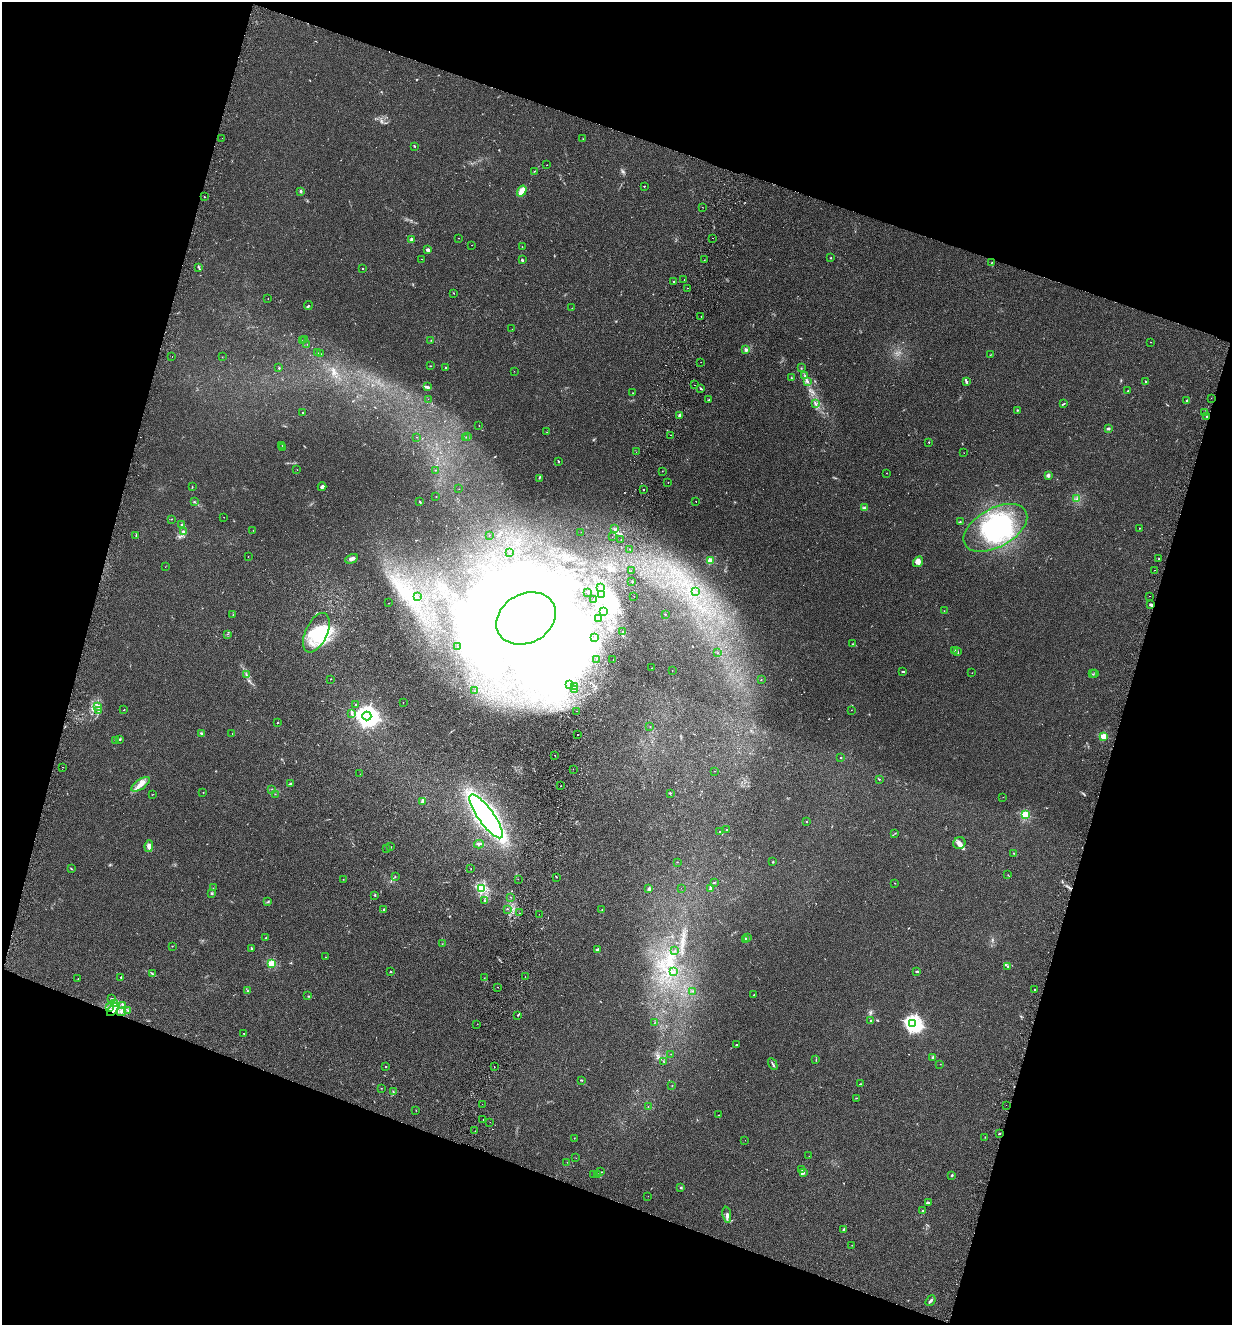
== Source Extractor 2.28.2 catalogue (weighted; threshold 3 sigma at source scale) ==
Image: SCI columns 316-5235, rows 22-5312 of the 5423 x 5336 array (HDU 1 of 3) = the unmasked area's bounding box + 8 px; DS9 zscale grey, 4 x 4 block average (1 PNG px = mean of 4 x 4 image px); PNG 1234 x 1327 px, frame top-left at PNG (2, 2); each listed source drawn as its Kron ellipse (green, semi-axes under 4 px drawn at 4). Shown black and unused: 37% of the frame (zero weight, under 2 of 3 exposures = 3% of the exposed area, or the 3 px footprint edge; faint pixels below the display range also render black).
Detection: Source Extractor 2.28.2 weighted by HDU 2 'WHT'. Background 0.0241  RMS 0.0062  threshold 0.0281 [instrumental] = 3 sigma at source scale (4.5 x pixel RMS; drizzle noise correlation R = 1.50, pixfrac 1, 0.05/0.05 arcsec/px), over >= 5 px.
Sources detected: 440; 5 too faint to see at this stretch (4 x 4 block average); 81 inside a brighter object's white glare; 5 cosmic-ray / hot-pixel residue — neither listed nor drawn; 8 coinciding with a brighter row at this scale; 22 inside a brighter listed object's ellipse — not listed separately; the other 319 listed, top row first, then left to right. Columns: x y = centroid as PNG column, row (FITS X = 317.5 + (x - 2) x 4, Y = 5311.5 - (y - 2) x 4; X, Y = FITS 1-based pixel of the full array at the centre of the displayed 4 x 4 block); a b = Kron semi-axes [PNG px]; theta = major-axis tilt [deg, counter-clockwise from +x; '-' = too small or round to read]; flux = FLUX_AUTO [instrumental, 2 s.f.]
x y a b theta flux
222 138 2 2 - 0.57
583 139 2 2 - 1.1
415 146 2 2 - 1.8
547 165 2 2 - 1
534 171 2 2 - 1.3
644 186 2 2 - 4.3
300 191 3 2 - 4.3
522 191 6 3 57 47
204 197 2 2 - 3.5
702 207 2 2 - 0.8
459 238 2 2 - 1.3
712 238 2 2 - 0.94
412 239 2 2 - 52
472 245 2 2 - 1.5
522 247 2 2 - 0.7
428 250 4 2 - 10
831 258 2 2 - 2.5
422 259 2 2 - 1.8
522 260 3 2 - 4.2
704 260 2 2 - 4.3
992 262 2 2 - 1.2
199 268 2 2 - 2.6
362 268 2 2 - 1.7
684 280 2 2 - 4.6
674 282 2 2 - 2.3
687 288 2 2 - 2.5
454 293 2 2 - 1.2
268 299 2 2 - 1.1
308 306 5 2 - 2.7
572 308 2 2 - 0.53
701 316 2 2 - 1.4
512 329 2 2 - 0.73
305 339 2 2 - 0.93
431 340 2 2 - 1.8
303 341 2 2 - 1.8
1150 342 2 2 - 0.86
307 344 2 2 - 0.78
746 350 3 2 - 8.6
318 353 2 2 - 0.73
321 354 2 2 - 1.1
990 355 2 2 - 1
172 357 2 2 - 0.87
222 357 2 2 - 0.84
701 362 2 2 - 0.62
430 366 2 2 - 1.9
279 368 2 2 - 6.4
446 368 2 2 - 15
801 368 2 2 - 1
514 371 2 2 - 0.51
805 376 4 2 - 3.6
791 378 2 2 - 1.2
807 381 3 2 - 4.7
966 382 3 2 - 5.4
1146 382 3 2 - 2.2
694 385 2 2 - 1.9
427 387 4 3 - 6.8
701 389 3 2 - 4.8
1128 390 2 2 - 1.5
633 393 2 2 - 0.98
1211 398 2 2 - 0.63
428 399 2 2 - 0.59
709 400 2 2 - 1.4
1187 400 2 2 - 4.6
815 403 2 2 - 2.6
1063 404 4 2 - 3.6
1017 410 2 2 - 7.6
303 412 2 2 - 1.2
1204 412 2 2 - 2
680 415 2 2 - 44
1207 416 2 2 - 3.1
479 425 2 2 - 0.82
1108 428 2 2 - 24
547 432 2 2 - 1.1
670 435 2 2 - 2.7
468 436 2 2 - 0.56
417 437 2 2 - 0.62
466 437 2 2 - 0.75
929 442 2 2 - 1.6
282 446 2 2 - 1.1
283 448 2 2 - 1.2
636 452 2 2 - 1.2
964 453 2 2 - 0.61
559 461 2 2 - 2.1
297 470 2 2 - 0.65
435 470 2 2 - 1.2
662 471 2 2 - 1.1
886 473 2 2 - 0.74
1048 475 2 2 - 57
539 478 2 2 - 2.2
668 483 2 2 - 0.81
192 487 2 2 - 1.6
322 487 4 3 - 13
459 489 2 2 - 0.52
644 490 2 2 - 6
436 497 2 2 - 1.1
1077 499 2 2 - 1.7
194 501 3 2 - 1.4
696 501 2 2 - 2.3
420 502 3 2 - 4.1
864 508 2 2 - 3.2
224 517 2 2 - 0.81
171 519 2 2 - 1.2
960 522 2 2 - 2.1
182 525 2 2 - 31
995 528 35 19 29 300
1139 528 2 2 - 1.3
615 529 3 2 - 2.8
253 530 2 2 - 0.62
183 531 3 2 - 3.1
581 532 2 2 - 0.49
136 535 3 2 - 1.7
489 535 2 2 - 1
612 537 2 2 - 0.42
621 540 2 2 - 10
630 549 2 2 - 2.2
510 553 2 2 - 0.62
248 556 2 2 - 1.3
351 559 7 3 27 16
1159 559 2 2 - 1.1
710 561 2 2 - 160
918 562 6 4 51 20
165 567 2 2 - 0.64
1155 570 2 2 - 0.61
631 571 2 2 - 0.51
632 582 2 2 - 2.1
601 587 2 2 - 2.9
695 591 2 2 - 1.1
588 592 2 2 - 2
601 595 2 2 - 2.5
634 596 2 2 - 0.63
1150 596 2 2 - 3.1
417 597 2 2 - 0.74
594 600 2 2 - 2.4
389 603 2 2 - 1.3
1151 605 4 2 - 6.7
604 611 2 2 - 3.4
944 611 2 2 - 1.5
665 614 2 2 - 3.6
233 615 2 2 - 1.6
526 618 31 24 28 9900
599 618 2 2 - 1.3
623 632 2 2 - 0.91
316 633 21 11 65 130
227 634 2 2 - 1
595 638 2 2 - 0.82
853 644 2 2 - 1.3
458 647 2 2 - 0.59
954 650 3 2 - 1.8
958 652 3 2 - 2.4
718 653 2 2 - 1
597 659 2 2 - 0.53
613 659 2 2 - 2
652 668 2 2 - 2.9
672 671 2 2 - 0.68
903 671 4 2 - 3.2
972 673 2 2 - 0.71
1095 673 2 2 - 1.1
1093 674 2 2 - 1.1
246 675 2 2 - 2.5
330 679 2 2 - 1.4
761 679 2 2 - 1.5
569 685 2 2 - 4.5
575 687 2 2 - 6
575 689 2 2 - 0.92
474 691 2 2 - 0.53
403 702 2 2 - 0.93
356 704 2 2 - 1.4
97 706 2 2 - 2.8
124 710 2 2 - 4.7
851 710 2 2 - 0.64
98 711 3 2 - 3.2
577 711 2 2 - 1.1
352 713 4 3 - 5.2
367 716 4 4 - 3900
278 722 2 2 - 1.6
650 726 2 2 - 0.96
232 733 2 2 - 1.3
202 734 3 2 - 9.9
578 734 2 2 - 7.2
1104 736 2 2 - 150
120 739 2 2 - 2.3
116 740 4 2 - 1.1
555 755 2 2 - 4.5
841 758 2 2 - 4.9
63 767 2 2 - 2.8
573 769 2 2 - 0.51
714 771 2 2 - 0.58
360 774 2 2 - 0.49
879 779 2 2 - 1.8
141 784 10 5 35 23
290 784 2 2 - 21
560 786 2 2 - 2.7
272 789 2 2 - 1
203 792 2 2 - 1.2
670 793 2 2 - 3
153 794 2 2 - 0.68
275 794 2 2 - 0.84
1003 797 2 2 - 0.64
423 802 3 2 - 5.9
1025 815 2 2 - 280
486 816 26 8 -54 1300
806 821 2 2 - 1.4
726 830 2 2 - 3.2
720 832 3 2 - 2.3
895 833 2 2 - 1.3
959 843 6 6 - 15
479 844 5 2 - 5.8
149 846 6 4 81 15
391 847 2 2 - 1.6
387 848 2 2 - 0.68
1013 853 2 2 - 1.3
677 862 2 2 - 1.5
773 862 2 2 - 2.2
71 868 2 2 - 2.1
471 869 2 2 - 0.91
1008 875 2 2 - 0.75
395 877 2 2 - 0.93
557 877 2 2 - 3
343 879 2 2 - 1.1
518 879 2 2 - 1.3
715 882 3 2 - 1.9
895 883 2 2 - 1.9
213 888 2 2 - 0.52
482 888 2 2 - 520
681 888 2 2 - 0.47
711 888 3 2 - 10
649 889 2 2 - 42
212 893 4 2 - 3.5
375 896 2 2 - 1.4
511 897 2 2 - 3.6
485 901 2 2 - 1.5
267 902 2 2 - 3.1
507 909 2 2 - 2.1
602 909 2 2 - 0.8
383 910 2 2 - 2.4
520 913 2 2 - 0.91
539 914 2 2 - 0.84
266 938 2 2 - 1.9
747 938 2 2 - 1.6
745 939 3 2 - 3.4
442 944 2 2 - 1.2
172 946 2 2 - 1.1
251 948 3 2 - 2.7
597 950 2 2 - 8.4
674 951 2 2 - 0.66
326 957 2 2 - 0.86
271 963 2 2 - 220
1008 966 2 2 - 2.8
917 971 3 2 - 5.3
391 972 2 2 - 1.8
674 972 2 2 - 2.3
153 974 3 2 - 3.3
525 976 2 2 - 2.6
121 977 2 2 - 10
484 978 2 2 - 0.98
78 979 2 2 - 0.93
498 987 2 2 - 1.6
1035 990 2 2 - 2.6
247 991 2 2 - 1.6
692 991 2 2 - 1
754 995 2 2 - 2
308 996 2 2 - 1
111 998 2 2 - 2.2
114 1004 3 2 - 4.3
123 1005 4 2 - 11
110 1007 2 2 - 1.1
113 1010 7 3 54 16
128 1010 2 2 - 2.5
121 1012 5 3 - 7.4
518 1015 2 2 - 2.1
870 1020 2 2 - 6.1
654 1023 2 2 - 0.59
913 1023 3 3 - 1900
477 1024 2 2 - 1
244 1033 2 2 - 1.9
736 1045 2 2 - 2.1
671 1054 2 2 - 0.58
933 1057 3 3 - 4.1
816 1060 2 2 - 1.3
664 1062 2 2 - 0.83
773 1064 6 2 -61 4.6
940 1064 2 2 - 0.77
494 1066 2 2 - 4.1
386 1067 2 2 - 2.9
582 1080 3 2 - 2.3
860 1084 4 2 - 2.3
672 1086 2 2 - 1.3
381 1088 2 2 - 0.78
393 1092 2 2 - 2.5
856 1098 2 2 - 2.3
482 1104 2 2 - 1.3
1006 1105 2 2 - 2
648 1106 2 2 - 0.79
416 1110 2 2 - 1.2
719 1115 2 2 - 0.74
483 1119 2 2 - 3.7
490 1122 2 2 - 0.92
475 1131 2 2 - 3.2
999 1134 2 2 - 3.7
985 1137 2 2 - 0.98
574 1138 2 2 - 0.92
745 1140 2 2 - 0.53
809 1156 2 2 - 0.47
576 1158 2 2 - 0.6
567 1162 2 2 - 0.87
802 1170 2 2 - 1.3
600 1172 3 2 - 2.6
803 1172 3 2 - 5.5
594 1174 2 2 - 1.2
598 1174 3 2 - 3.1
952 1175 2 2 - 4.3
681 1188 2 2 - 11
648 1196 2 2 - 0.85
928 1202 3 2 - 5.1
923 1211 2 2 - 5.2
727 1215 8 4 -82 13
843 1230 3 2 - 2.9
852 1245 2 2 - 0.91
930 1301 6 2 49 8.7
Overlapping masked pixels (flux is a lower limit): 1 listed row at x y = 113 1010
Diffuse or blended objects may show on this block-average render without a row.